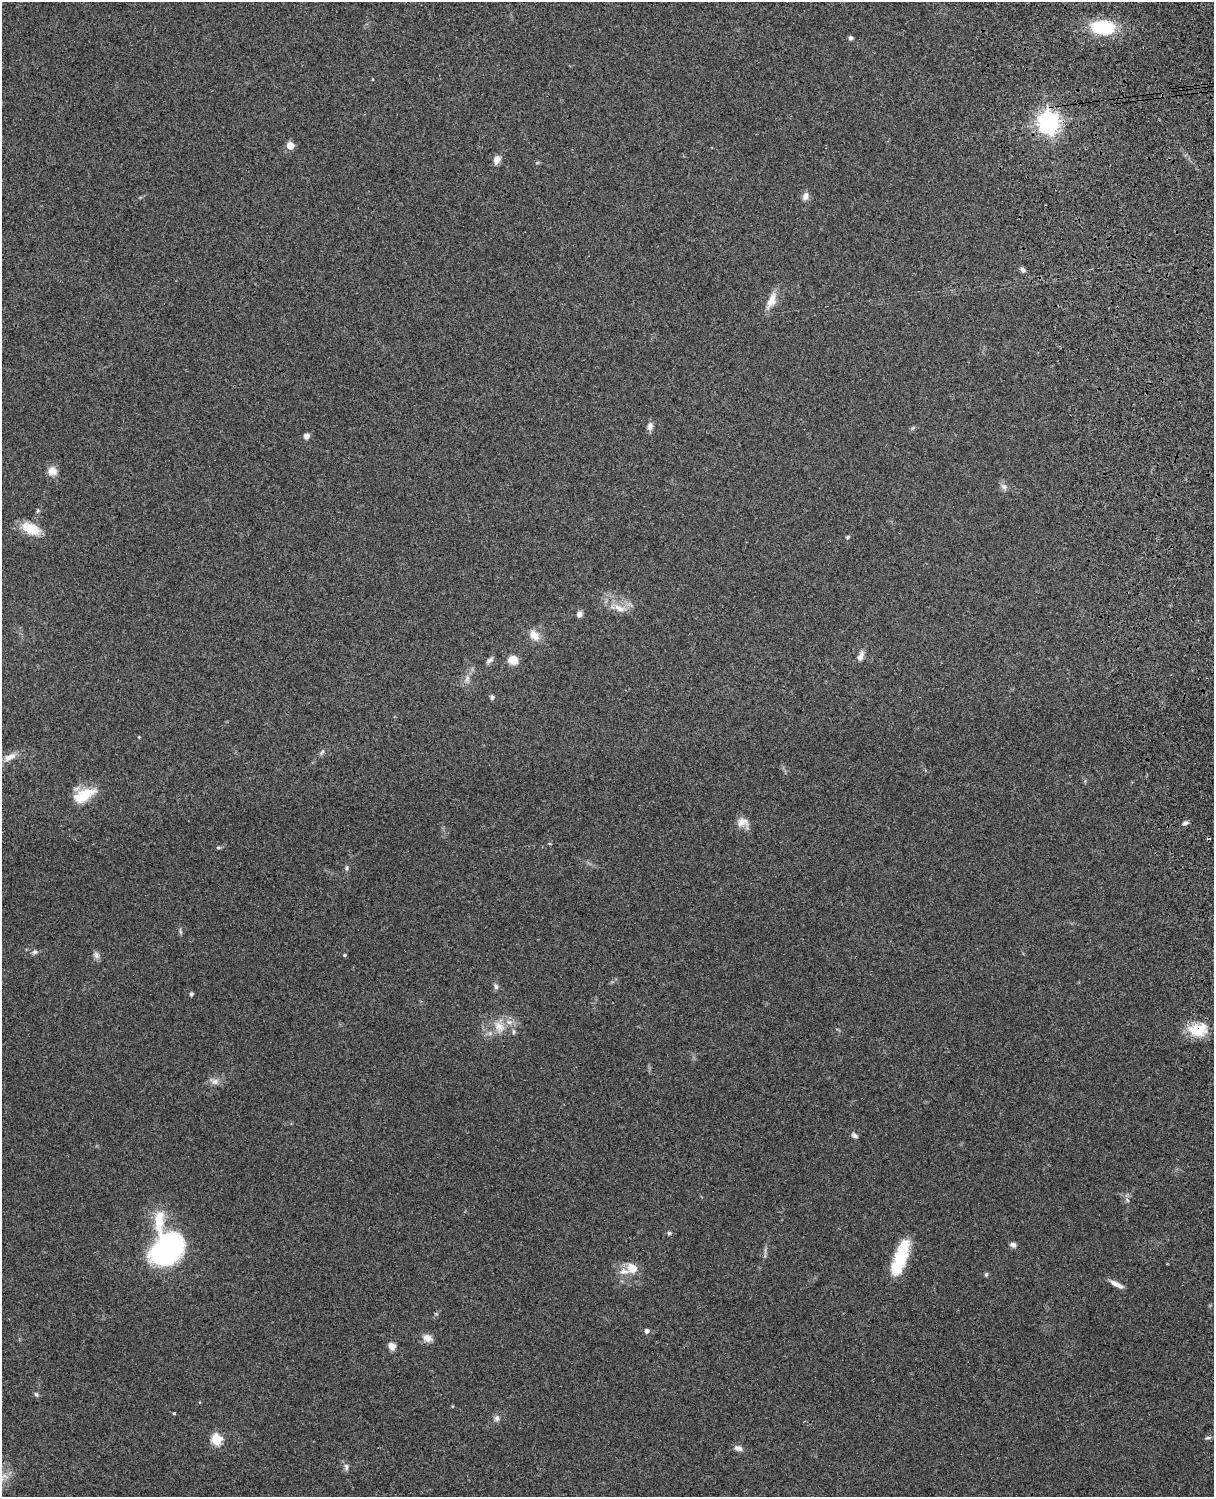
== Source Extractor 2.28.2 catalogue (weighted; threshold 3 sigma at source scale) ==
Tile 6 of 4 x 3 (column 2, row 2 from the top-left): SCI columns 1331-2542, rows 1660-3154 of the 5088 x 4927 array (HDU 1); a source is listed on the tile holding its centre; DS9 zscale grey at full resolution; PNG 1216 x 1499 px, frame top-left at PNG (2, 2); no overlay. Shown black and unused: <1% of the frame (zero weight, under 3 of 4 exposures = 6% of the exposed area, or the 3 px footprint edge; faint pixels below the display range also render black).
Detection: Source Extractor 2.28.2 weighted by HDU 2 'WHT'; one run over the whole footprint, this tile lists its part. Background 0.217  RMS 0.0083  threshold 0.0375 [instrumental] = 3 sigma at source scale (4.5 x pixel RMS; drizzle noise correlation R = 1.50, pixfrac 1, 0.05/0.05 arcsec/px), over >= 5 px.
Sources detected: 64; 1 inside a brighter object's white glare — not listed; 2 inside a brighter listed object's ellipse — not listed separately; the other 61 listed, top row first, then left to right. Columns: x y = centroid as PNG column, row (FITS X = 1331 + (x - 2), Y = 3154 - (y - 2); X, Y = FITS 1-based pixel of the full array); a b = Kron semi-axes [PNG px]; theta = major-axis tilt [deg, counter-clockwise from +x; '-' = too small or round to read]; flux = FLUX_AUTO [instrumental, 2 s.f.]
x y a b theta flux
1103 27 27 16 -4 42
851 38 5 5 - 1.8
1049 122 8 7 - 580
290 146 5 5 - 19
497 160 10 7 67 5.4
805 196 11 8 66 4.1
1022 270 7 6 - 2.3
771 301 24 10 65 10
650 426 11 7 79 3.6
306 436 7 7 - 2.9
52 471 10 10 - 7.4
1004 486 10 8 -17 3.3
31 529 22 12 -21 18
848 537 6 4 24 1.1
619 608 19 9 -23 9.5
579 614 8 6 73 3.1
534 635 16 11 -50 8.5
860 656 14 7 66 4.7
490 660 11 6 38 2.6
513 660 8 7 - 13
467 678 10 5 63 3.1
492 697 6 5 - 1.6
139 737 3 3 - 0.63
322 752 9 4 45 1.8
9 757 18 8 25 7.5
84 795 29 13 27 21
743 822 16 12 -2 7
1185 823 8 5 25 2.3
218 847 6 4 0 1.1
347 868 6 5 - 1.4
35 952 8 6 3 2.1
96 955 10 7 -63 2.9
344 955 4 3 - 1.2
496 986 8 6 -67 2.1
191 994 4 4 - 1.8
499 1027 17 12 -50 12
1197 1030 23 14 -15 22
214 1081 13 8 -16 4.5
855 1135 10 5 -41 2.3
1127 1200 6 4 -48 1.3
159 1220 77 16 -89 34
669 1233 6 5 - 1.5
1013 1245 7 5 -33 3
168 1249 36 21 37 160
900 1257 38 12 71 40
632 1268 9 8 - 13
624 1271 15 8 -4 6.5
986 1274 6 4 69 1.3
1116 1284 18 5 -28 5.1
436 1314 5 3 - 0.82
647 1331 6 5 - 2.2
427 1338 13 8 -21 6.2
392 1346 9 7 -54 5.6
36 1394 7 4 -52 1.5
174 1413 3 3 - 0.87
497 1418 8 7 - 2.9
1208 1438 9 3 11 1.5
216 1440 6 5 - 53
738 1448 12 6 -21 3.5
346 1467 9 6 -86 2.6
3 1476 18 8 2 6.6
Overlapping masked pixels (flux is a lower limit): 1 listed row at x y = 1197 1030
Isophote crosses this tile's border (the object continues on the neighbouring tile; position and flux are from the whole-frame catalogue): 1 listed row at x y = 3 1476